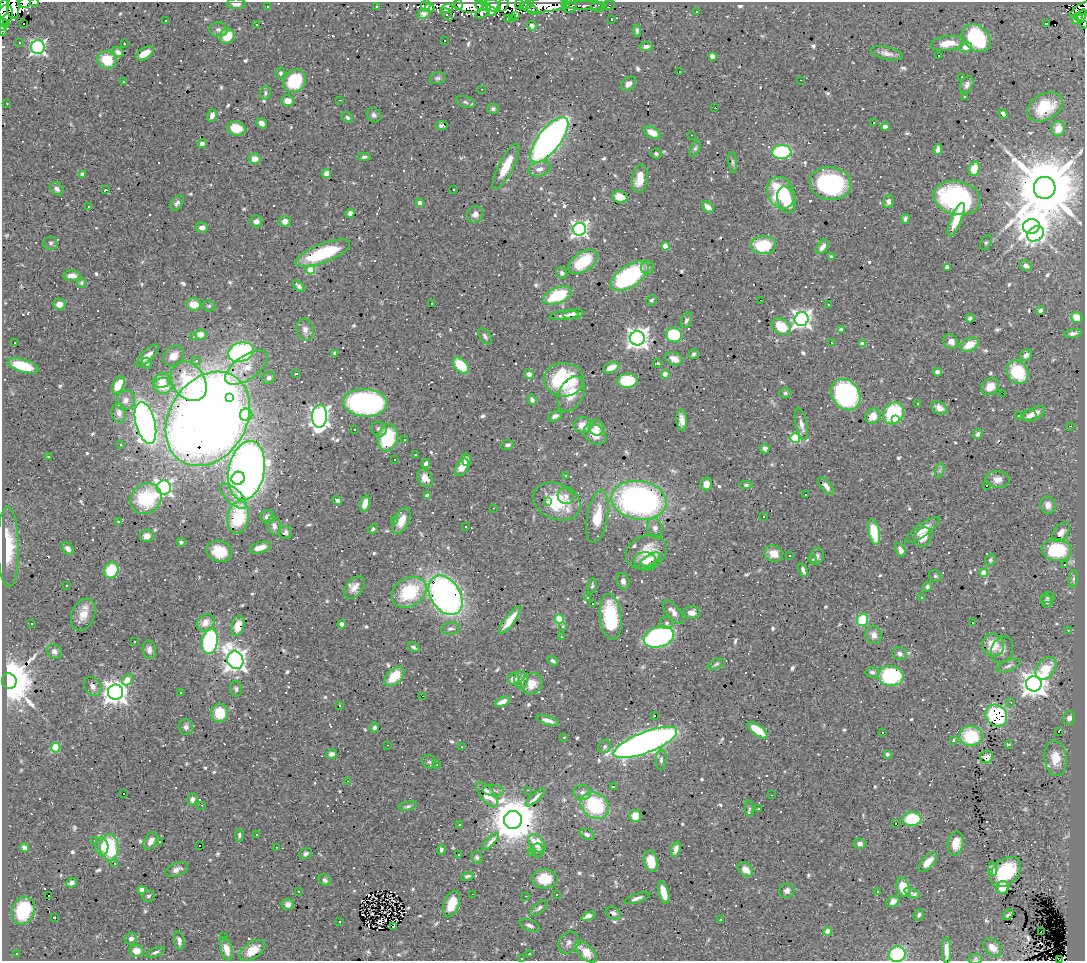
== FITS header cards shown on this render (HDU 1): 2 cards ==
NAXIS1  =                 1083
NAXIS2  =                  959

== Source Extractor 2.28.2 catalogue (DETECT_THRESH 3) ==
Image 1083 x 959 px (HDU 1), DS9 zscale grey, 1 PNG px = 1 image px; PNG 1087 x 963 px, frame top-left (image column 1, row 959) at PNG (2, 2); each listed source drawn as its Kron ellipse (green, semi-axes under 4 px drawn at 4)
Background 0.61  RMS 0.026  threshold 0.0794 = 3 sigma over >= 5 px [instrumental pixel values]
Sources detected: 857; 8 with non-positive FLUX_AUTO (blend fragments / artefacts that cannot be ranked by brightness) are neither listed nor drawn; of the other 849, the 500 brightest by FLUX_AUTO listed and drawn (349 fainter detections omitted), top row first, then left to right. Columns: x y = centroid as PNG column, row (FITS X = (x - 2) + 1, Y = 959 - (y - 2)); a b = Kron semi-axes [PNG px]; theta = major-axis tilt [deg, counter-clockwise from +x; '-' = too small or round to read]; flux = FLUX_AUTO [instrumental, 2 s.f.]
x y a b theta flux
25 3 6 5 - 110
35 3 4 2 - 16
236 4 9 5 -1 9.6
519 4 5 2 - 71
426 5 5 4 - 14
458 5 5 3 - 48
469 5 14 8 -9 140
493 5 8 6 -32 140
503 5 7 4 57 66
527 5 7 3 23 130
544 5 23 7 6 290
565 5 4 3 - 49
586 5 20 4 0 15
609 5 6 4 11 23
376 6 3 3 - 7.4
481 6 6 5 - 58
486 6 4 2 - 23
267 7 3 3 - 5
430 7 5 4 - 25
570 7 7 5 6 22
597 7 6 4 -8 29
3 8 9 5 79 440
13 8 11 6 -89 370
447 8 5 4 - 7.7
1082 9 13 5 29 65
532 10 7 3 -29 24
697 11 3 2 - 7.3
483 12 9 5 41 27
492 12 4 4 - 34
424 14 6 5 - 9
447 14 7 4 -50 7
5 15 10 7 68 390
515 15 4 3 - 9.3
1082 16 7 4 73 41
1078 17 3 3 - 24
508 18 3 3 - 10
513 18 3 2 - 8.8
166 20 3 3 - 5.3
611 20 3 3 - 4
1075 21 3 3 - 26
2 23 2 2 - 53
7 23 3 3 - 500
24 23 3 3 - 30
1046 23 4 3 - 100
1084 24 4 2 - 4.5
256 25 3 2 - 20
532 26 5 4 - 5.3
2 27 2 2 - 9.5
218 30 9 7 -5 7.1
3 31 4 3 - 7.6
637 31 6 3 87 3.8
227 36 8 7 - 34
976 38 16 11 -44 140
444 40 3 3 - 19
19 43 3 3 - 6.7
124 43 3 3 - 16
947 43 17 7 7 30
38 47 7 7 - 450
646 47 6 4 9 7.4
966 47 6 5 - 14
118 52 6 4 -30 6.7
145 53 10 5 32 18
887 53 16 6 -13 11
712 56 4 4 - 14
939 56 3 3 - 88
107 60 10 8 -27 53
679 71 2 2 - 4.6
280 73 5 5 - 3.8
962 77 3 2 - 20
437 78 8 6 12 4.3
801 80 3 2 - 4.1
123 81 3 3 - 72
295 81 13 10 48 99
628 84 8 6 39 9.6
967 85 9 6 65 8
482 89 3 2 - 4.7
265 93 7 5 83 3.9
965 96 3 3 - 6.1
340 100 3 2 - 5.7
288 101 6 5 - 20
465 102 10 5 -18 5.1
7 103 3 3 - 3.8
1045 107 19 13 29 56
715 108 3 2 - 4
493 109 6 5 - 3.5
1003 114 5 3 - 5.7
374 115 8 6 -48 6.4
212 116 6 4 73 9.1
347 117 6 4 -35 4
874 122 3 3 - 20
262 123 5 4 - 12
442 125 6 3 -6 3.4
885 127 4 4 - 6.6
236 129 9 7 -14 32
1058 129 8 6 75 15
652 133 9 5 -28 22
691 135 3 2 - 6.9
549 140 27 11 52 690
202 144 4 4 - 9.4
695 148 9 5 65 4
938 149 5 4 - 8.6
782 152 9 7 3 140
656 154 5 5 - 3.9
364 157 6 4 2 4.6
255 159 6 5 - 17
733 162 10 4 -82 3.9
506 166 25 7 62 52
540 169 12 7 13 12
974 169 7 5 73 29
326 173 5 4 - 9.9
82 174 4 4 - 8.1
640 179 14 7 80 28
830 183 21 16 -10 250
1045 188 11 11 - 22000
57 189 7 5 -38 7.4
454 189 3 2 - 3.3
105 190 4 3 - 3.3
781 193 16 13 -65 130
620 197 8 6 -14 22
957 198 24 17 -12 310
786 200 13 9 -74 53
888 201 6 5 - 9.2
177 203 9 5 59 5.6
420 203 4 4 - 14
89 206 3 2 - 3.6
708 207 7 5 -39 13
350 213 5 4 - 7.3
475 214 9 8 - 9.6
905 219 5 4 - 6.9
956 220 18 5 68 36
256 221 6 6 - 9
285 221 6 5 - 12
1031 226 8 7 - 3700
202 227 6 5 - 8.3
579 229 6 6 - 620
1036 234 9 7 34 360
51 243 7 6 - 4.3
986 243 8 5 62 4.1
764 245 12 9 1 77
665 246 4 4 - 34
822 247 8 5 54 12
323 253 29 9 21 120
831 257 4 3 - 3.4
583 262 16 9 35 86
1026 266 6 5 - 7.5
947 267 4 4 - 5
647 268 6 6 - 5.3
311 270 4 4 - 65
562 273 6 5 - 4.4
72 276 9 5 0 14
630 276 22 10 34 240
82 283 4 4 - 4.1
298 286 7 3 -44 5.2
557 295 15 7 22 100
652 300 6 5 - 3.5
761 300 3 2 - 12
432 303 3 2 - 34
59 304 6 6 - 14
194 304 7 6 - 28
829 305 3 3 - 6.9
209 306 7 5 -14 4
1041 310 4 4 - 5.3
573 314 10 5 6 8.5
564 315 14 4 6 7.3
970 318 4 4 - 4.4
1077 318 6 5 - 38
802 319 7 6 - 850
686 320 8 5 68 4.8
781 327 10 7 -32 29
305 330 11 8 -77 11
841 330 4 4 - 11
1073 333 9 4 9 7.1
201 334 5 5 - 22
674 335 8 7 - 98
485 336 9 5 -55 6
193 337 3 2 - 3.5
637 338 7 7 - 1200
14 342 3 3 - 47
951 342 8 7 - 13
831 343 3 2 - 14
863 344 4 4 - 21
969 345 10 6 26 31
241 352 13 9 17 280
335 353 4 4 - 3.6
693 354 5 5 - 3.3
1026 355 6 5 - 12
147 356 15 5 44 14
173 356 11 9 43 17
674 359 9 6 -21 19
196 361 5 4 - 4
147 363 5 5 - 3.6
657 363 4 3 - 4.5
461 365 10 6 -45 60
23 366 16 6 -16 75
246 368 24 12 35 34
611 368 8 5 24 14
937 372 4 4 - 7.4
1017 372 12 10 -54 96
296 374 3 3 - 38
529 374 5 5 - 9.5
665 374 4 4 - 30
269 378 6 6 - 6.8
564 380 20 17 -3 130
162 381 9 7 24 16
189 381 21 16 -55 110
627 381 10 7 6 76
118 385 9 5 66 44
163 386 9 8 - 35
990 387 9 8 - 26
785 393 6 5 - 3.6
1003 393 2 2 - 3.8
571 394 18 12 64 35
846 395 17 13 -53 400
229 397 3 3 - 53
125 400 10 9 - 11
532 400 5 4 - 5.2
365 403 22 14 -4 410
917 404 3 3 - 22
939 408 8 6 -27 12
119 413 10 7 -81 10
893 413 12 10 52 120
1034 414 12 6 25 19
246 415 6 6 - 110
319 416 11 7 87 950
555 416 7 4 27 7.9
873 416 8 7 - 23
1018 416 3 3 - 3.7
1029 416 7 6 - 8.6
208 419 50 38 58 3200
682 420 10 5 -86 13
896 420 4 3 - 11
145 423 21 9 -75 930
801 424 16 5 -78 11
582 425 9 8 - 19
1070 426 3 2 - 69
597 428 8 7 - 12
354 429 3 3 - 37
379 429 8 7 - 5.6
595 434 12 9 -37 30
978 434 5 4 - 6.4
388 438 13 10 80 120
795 438 5 5 - 130
405 440 3 3 - 6.7
121 445 3 3 - 4.7
507 445 6 5 - 5.5
765 449 5 4 - 7.3
415 455 3 3 - 5.6
49 456 3 3 - 5.3
394 460 3 3 - 43
466 460 6 4 87 11
426 464 5 4 - 5.6
462 467 9 6 59 22
940 470 7 4 72 4
246 471 30 18 79 1300
565 475 3 3 - 23
238 478 7 6 - 240
425 478 9 7 -56 17
997 480 12 8 -4 17
706 484 6 5 - 15
746 485 6 4 1 3.8
826 486 11 5 -51 10
987 486 3 3 - 280
164 488 7 7 - 590
806 494 3 3 - 28
233 496 16 7 -43 16
427 496 4 4 - 13
566 496 8 7 - 8.1
146 499 16 14 43 140
337 500 5 4 - 6
639 500 27 19 -8 590
557 501 25 18 -22 76
547 502 3 3 - 54
365 503 8 4 73 16
1048 505 9 7 -72 13
493 508 3 2 - 5.5
597 516 26 10 79 44
763 516 3 3 - 9.7
238 517 16 10 79 110
267 517 7 6 - 8.3
394 521 3 3 - 4.7
401 521 14 7 64 25
119 522 3 3 - 3.6
274 526 9 6 -75 7.8
466 527 3 3 - 6.1
655 528 11 7 -78 8.5
373 529 5 4 - 3.4
923 530 20 6 36 19
874 532 13 5 -79 54
1061 532 11 7 53 13
285 533 6 6 - 6
147 536 7 6 - 11
923 537 10 8 55 20
181 542 4 4 - 4
8 547 40 11 -89 68
260 548 11 5 18 20
68 549 7 5 -46 7.4
900 550 7 4 -70 11
1057 550 15 11 -7 100
219 551 13 10 -18 45
646 552 21 16 24 44
774 554 9 8 - 21
789 556 3 3 - 4.7
817 556 9 7 69 7.6
812 559 4 4 - 3.4
650 560 11 5 29 8
990 560 6 5 - 3.9
646 561 11 9 -10 13
1064 565 3 3 - 120
111 570 8 7 - 66
803 570 7 3 -69 5.1
984 573 4 4 - 42
935 576 6 5 - 3.3
1073 579 9 4 84 4.2
623 581 8 6 -74 7.6
66 585 3 3 - 7.4
592 586 7 5 80 3.8
355 587 13 8 50 16
927 587 5 4 - 4.1
409 592 18 14 33 110
446 595 21 14 -57 700
1048 597 7 5 14 4
588 598 4 4 - 3.3
921 598 3 3 - 11
1047 601 6 5 - 6.2
593 603 3 3 - 37
673 612 14 6 -51 12
692 613 8 6 -2 15
83 615 17 11 67 26
611 617 23 11 -83 110
559 619 4 4 - 76
510 620 17 5 53 19
863 620 6 5 - 70
32 623 3 2 - 7.8
205 623 10 7 41 15
667 623 6 6 - 4.7
972 623 3 3 - 190
342 624 4 4 - 17
238 626 10 6 74 23
562 626 3 3 - 6.9
451 629 9 6 9 5.5
1068 630 3 3 - 19
874 635 9 8 - 11
561 637 3 2 - 3.5
659 637 15 10 17 320
134 641 3 3 - 7.6
210 642 12 8 80 280
993 645 12 11 - 38
413 647 6 4 -33 4.6
149 650 9 6 -82 8.9
1002 650 14 10 66 13
54 651 8 7 - 7.9
900 654 7 6 - 6.4
235 660 9 8 - 1500
553 661 6 4 -36 3.5
716 664 9 4 20 3.7
1008 666 12 5 22 7.2
1046 668 12 9 53 51
872 672 6 5 - 4.8
394 676 11 7 43 51
891 676 13 10 -3 180
514 679 6 6 - 14
127 680 6 4 47 32
521 680 9 6 -88 9
9 681 8 7 - 8900
532 684 11 10 - 25
1034 684 8 7 - 1900
93 686 10 7 -54 9
236 689 7 6 - 4.3
115 692 7 7 - 1800
181 693 3 3 - 27
422 696 3 2 - 140
502 702 8 4 24 11
1011 702 3 2 - 5.6
339 706 3 3 - 5.6
220 713 9 8 - 46
655 715 3 3 - 47
996 716 11 10 - 170
1069 718 7 5 73 7.4
548 720 12 4 -18 9.4
186 727 7 7 - 6.6
375 727 5 4 - 4.8
758 730 12 5 -37 39
1059 732 3 3 - 20
882 733 3 3 - 43
971 736 11 10 - 72
564 737 3 3 - 5.6
954 740 3 3 - 15
645 742 34 10 21 1500
387 745 3 2 - 3.7
1009 745 3 3 - 3.5
462 746 3 3 - 86
605 747 7 6 - 4.1
56 748 5 4 - 92
332 754 5 5 - 8
887 754 4 3 - 3.8
986 757 6 6 - 12
1056 758 18 11 -83 34
661 760 10 5 86 5.4
429 762 7 6 - 4.1
437 765 3 3 - 5.6
347 781 3 2 - 68
613 787 3 3 - 120
528 790 3 2 - 3.6
493 791 11 5 -6 6.4
582 792 9 7 -7 8.1
123 793 3 3 - 100
487 794 15 7 -51 38
772 795 3 2 - 4.2
535 797 12 3 43 5.3
192 799 6 5 - 8.3
202 805 3 2 - 4.4
595 805 15 12 -35 140
408 806 9 4 12 4.2
749 809 8 4 -83 3.4
759 809 3 3 - 18
635 816 6 6 - 21
912 819 9 7 3 73
513 820 9 9 - 8500
896 824 3 3 - 33
459 825 3 3 - 9.3
587 834 8 5 -21 6.9
239 835 6 3 86 3.3
256 835 3 2 - 91
94 840 3 3 - 6.4
151 841 9 6 60 13
491 841 11 3 47 7.3
159 842 3 3 - 12
537 843 10 7 -50 38
956 843 12 7 79 26
860 844 6 5 - 7.8
102 846 9 6 -87 15
200 846 3 3 - 110
24 847 4 4 - 11
109 847 13 9 90 110
276 847 3 2 - 12
676 849 8 4 73 9.3
441 850 5 3 - 4.1
537 850 7 6 - 4.5
531 853 3 3 - 32
306 854 7 5 22 4.2
458 854 3 3 - 8.5
477 857 6 5 - 5
651 861 11 7 -76 36
928 862 12 5 47 19
114 863 3 3 - 1500
177 869 12 6 22 9.6
745 869 9 6 -41 19
993 869 7 4 -84 7.9
1006 872 18 12 43 80
467 876 6 4 18 4
544 879 13 9 0 41
325 880 6 5 - 5.7
71 883 5 4 - 7.1
903 887 10 6 -74 38
1003 887 6 6 - 22
142 890 4 4 - 13
298 891 3 3 - 6.6
787 891 7 7 - 8
664 892 11 5 -75 24
878 892 3 2 - 3.4
912 893 8 4 -23 8.2
473 894 3 2 - 8.7
556 894 3 2 - 4.5
49 896 2 2 - 7.8
149 896 6 5 - 4
526 896 3 2 - 45
637 898 13 4 18 6.8
893 902 7 5 32 12
288 904 6 6 - 10
451 904 14 7 70 38
539 908 10 5 39 4.9
23 911 14 11 70 79
613 913 8 5 -28 6.7
919 915 6 5 - 4.5
1008 915 6 2 44 3.9
588 916 7 4 20 19
54 917 3 3 - 91
721 919 3 3 - 7.6
340 922 3 3 - 8.7
529 925 10 5 -19 6.3
393 927 3 3 - 51
828 931 4 4 - 31
1041 932 3 2 - 3.9
223 937 3 3 - 12
131 939 6 5 - 7.8
179 941 9 5 -79 7.7
569 942 12 9 51 9.8
993 948 11 7 -44 16
226 949 12 6 -76 16
252 950 14 8 34 30
947 950 13 4 -89 15
136 951 7 6 - 16
155 952 10 4 21 4.7
586 952 13 7 -44 30
17 953 3 3 - 3.8
530 954 3 3 - 21
897 954 8 7 - 140
521 958 3 3 - 5.6
975 959 7 5 11 3.6
1060 960 3 2 - 3.6
At the frame edge (FLAGS 8, measured only in part): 15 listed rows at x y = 25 3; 35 3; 236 4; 3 8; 13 8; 1082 9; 5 15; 2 23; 1084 24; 2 27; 3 31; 897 954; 521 958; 975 959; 1060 960
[349 fainter detections neither listed nor drawn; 8 non-positive-flux detections neither listed nor drawn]